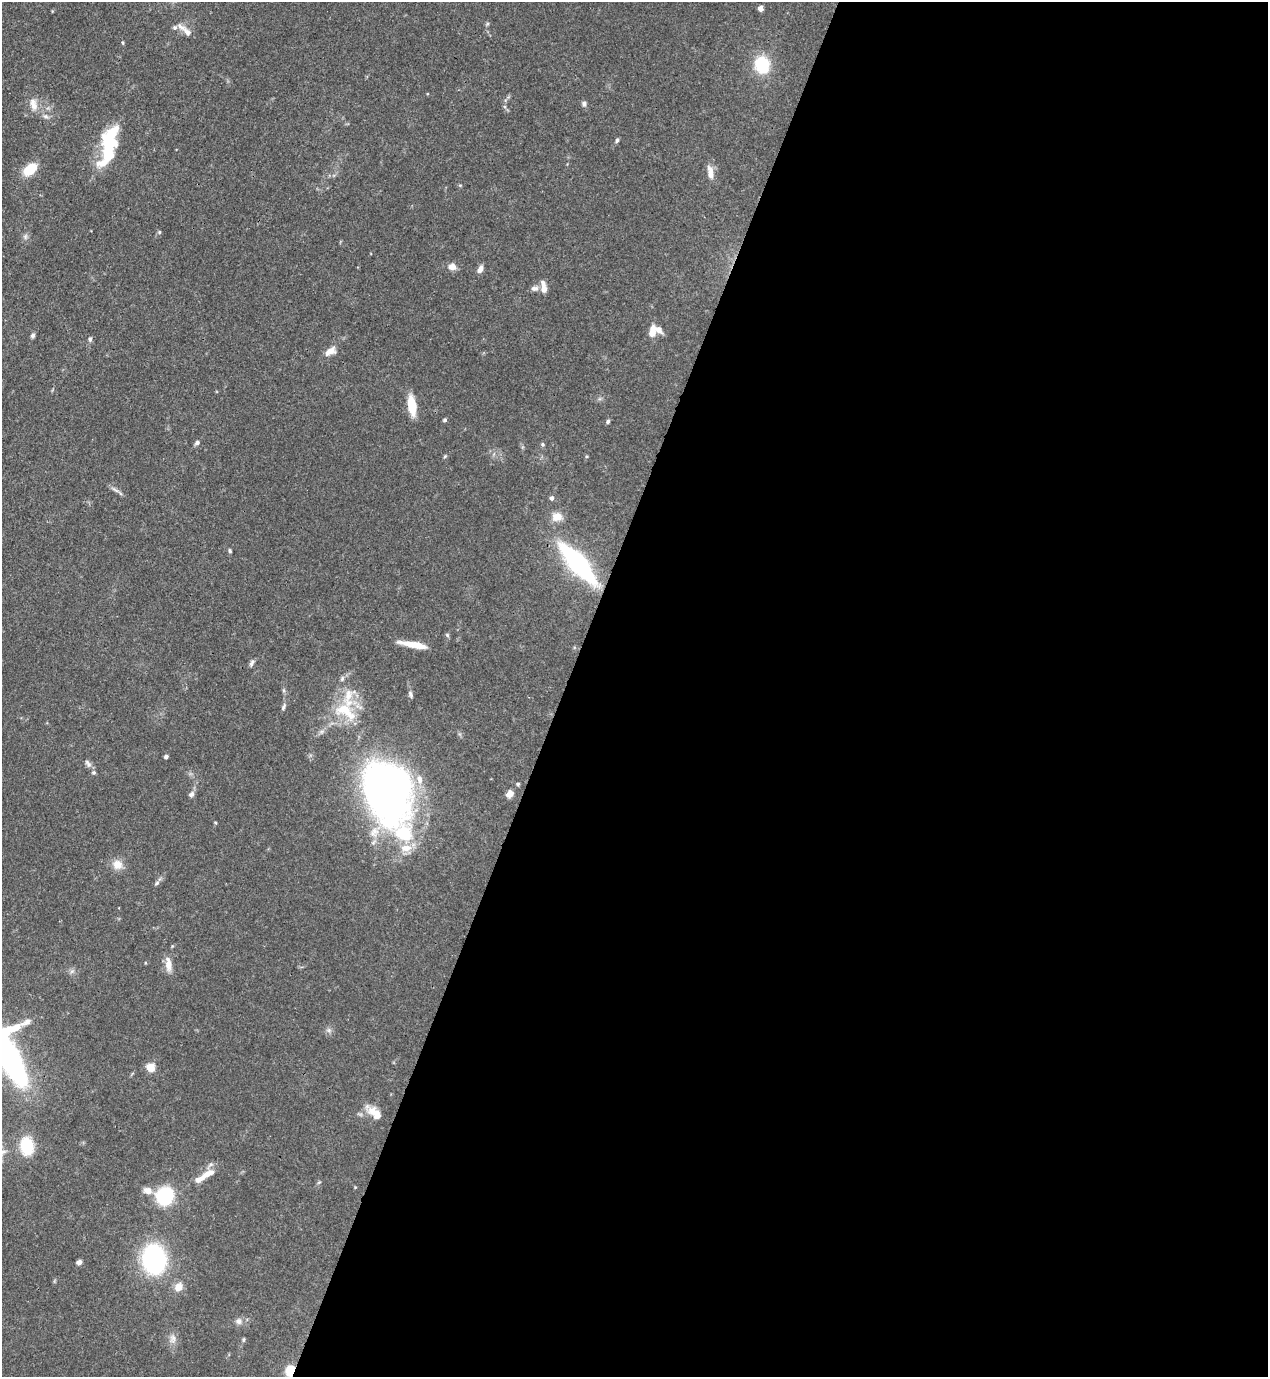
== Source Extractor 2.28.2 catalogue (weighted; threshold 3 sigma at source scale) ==
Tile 12 of 4 x 4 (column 4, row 3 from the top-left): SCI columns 4151-5416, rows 1416-2790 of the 5638 x 5579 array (HDU 1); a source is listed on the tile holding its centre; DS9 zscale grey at full resolution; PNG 1270 x 1379 px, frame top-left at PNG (2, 2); no overlay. Shown black and unused: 56% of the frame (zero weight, under 3 of 4 exposures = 7% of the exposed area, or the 3 px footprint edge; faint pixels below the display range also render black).
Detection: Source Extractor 2.28.2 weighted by HDU 2 'WHT'; one run over the whole footprint, this tile lists its part. Background 0.0662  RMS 0.0035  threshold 0.0158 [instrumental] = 3 sigma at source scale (4.5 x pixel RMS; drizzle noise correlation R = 1.50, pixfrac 1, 0.05/0.05 arcsec/px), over >= 5 px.
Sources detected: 77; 1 inside a brighter object's white glare — not listed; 9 inside a brighter listed object's ellipse — not listed separately; the other 67 listed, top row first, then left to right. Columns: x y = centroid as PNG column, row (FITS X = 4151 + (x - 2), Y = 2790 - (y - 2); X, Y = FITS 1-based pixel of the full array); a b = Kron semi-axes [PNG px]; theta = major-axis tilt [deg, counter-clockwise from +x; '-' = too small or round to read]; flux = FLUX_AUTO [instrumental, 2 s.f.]
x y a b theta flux
760 8 5 5 - 1.4
187 32 17 8 -47 2.3
123 43 5 3 - 0.35
762 65 14 12 -77 19
584 104 8 5 -77 0.94
33 105 17 8 -74 3.3
46 116 8 6 -20 0.97
617 140 6 4 79 0.7
109 144 45 14 72 24
30 169 14 9 41 8.9
710 173 18 7 -81 3
25 236 8 6 70 0.93
452 267 9 8 - 2.4
480 269 10 5 62 1.9
535 288 10 7 5 1.3
544 289 8 6 -86 2.7
652 332 14 7 75 4.2
33 335 6 5 - 0.79
90 339 6 5 - 0.81
330 351 14 8 29 3.1
412 405 19 7 -81 9.1
445 420 4 4 - 0.6
608 421 6 4 61 0.64
197 443 6 5 - 0.89
543 444 5 5 - 0.61
445 456 5 4 - 0.41
115 490 14 4 -33 1.3
551 498 6 5 - 0.95
557 517 13 11 4 3.8
230 551 6 4 -72 0.5
578 564 34 11 -48 77
447 635 5 5 - 0.61
414 645 29 6 -10 7.4
252 663 10 5 65 0.96
284 690 6 4 72 0.51
410 694 10 5 -70 0.91
284 707 11 4 62 0.9
345 711 36 20 -31 15
322 731 7 4 19 0.82
166 757 4 4 - 0.84
88 764 13 6 -53 1.3
419 779 12 8 -81 3
518 784 5 4 - 0.48
384 791 43 29 -66 210
191 794 8 6 39 1
510 794 9 7 44 2.3
215 822 4 3 - 0.32
404 834 91 47 -56 55
117 864 13 12 - 3.7
157 883 8 5 37 0.74
168 964 18 8 -83 3.5
72 971 7 4 19 0.74
329 1030 6 6 - 0.94
8 1056 40 26 -61 160
150 1067 5 5 - 15
374 1113 24 10 -41 5
27 1146 14 10 -81 18
208 1174 22 8 28 4.3
147 1190 12 9 -18 2.5
165 1196 13 12 - 28
154 1259 19 14 -83 71
79 1262 6 5 - 1.4
178 1287 13 10 49 2.9
238 1321 9 8 - 1.5
172 1339 13 8 83 2.2
243 1340 6 4 90 0.5
290 1370 9 7 65 7.9
Overlapping masked pixels (flux is a lower limit): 2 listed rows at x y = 109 144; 290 1370
Isophote crosses this tile's border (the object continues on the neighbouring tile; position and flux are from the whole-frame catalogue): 1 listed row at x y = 8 1056